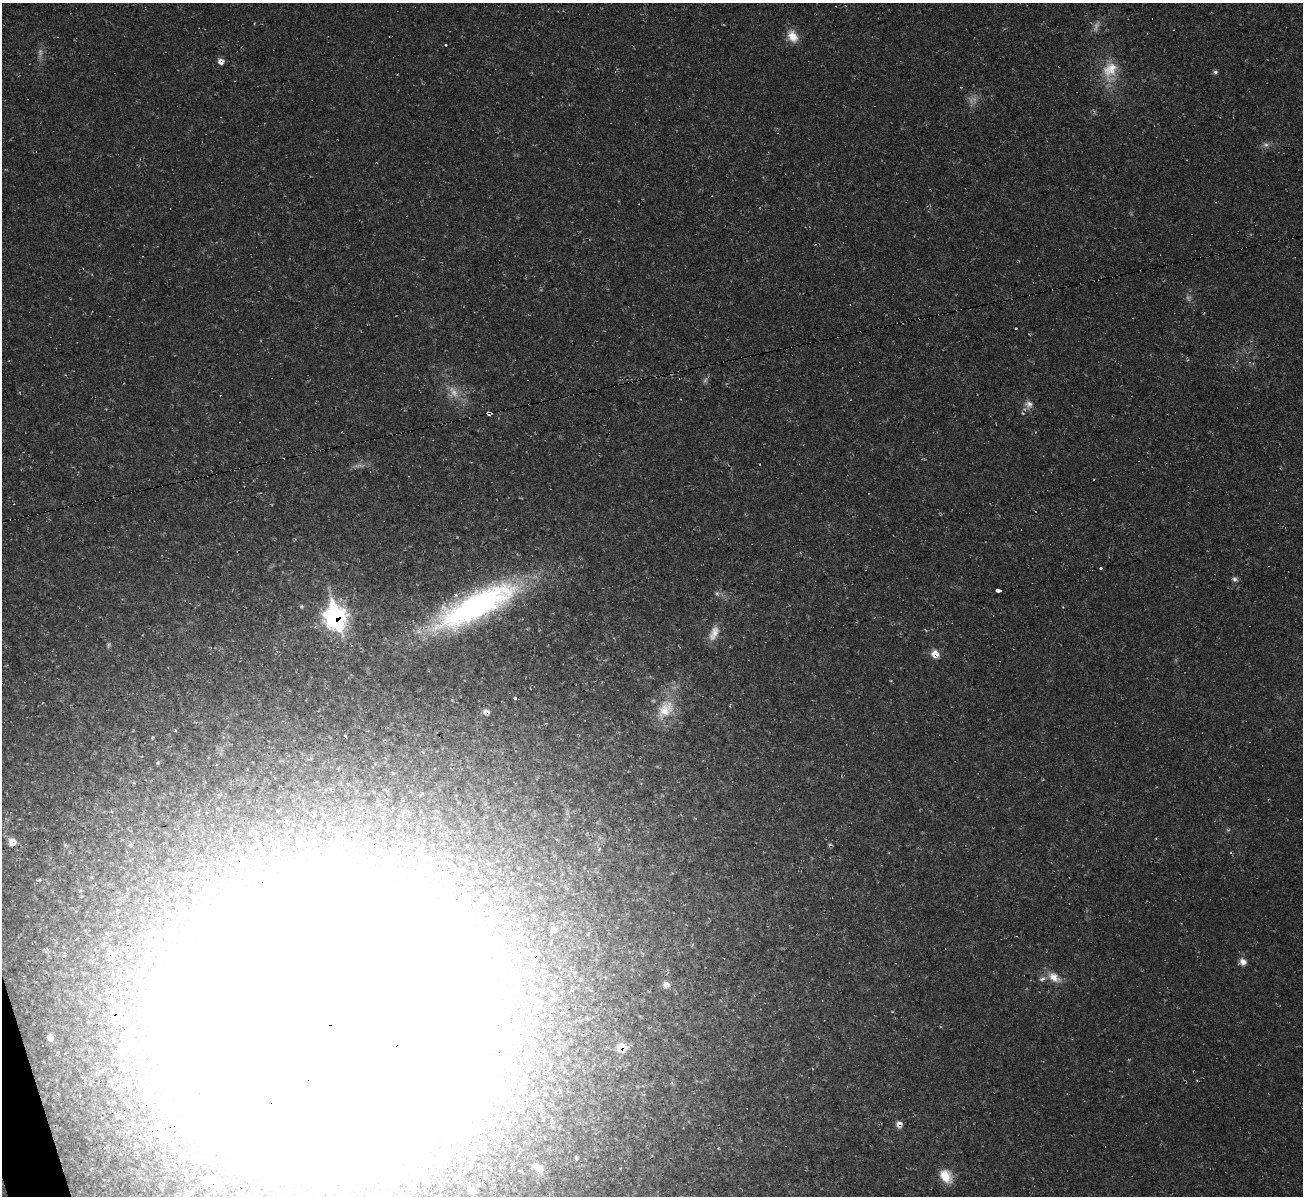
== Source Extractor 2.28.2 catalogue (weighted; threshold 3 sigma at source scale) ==
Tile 7 of 4 x 4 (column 3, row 2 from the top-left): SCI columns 2602-3902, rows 2532-3725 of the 5202 x 5184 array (HDU 1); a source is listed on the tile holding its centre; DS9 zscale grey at full resolution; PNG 1305 x 1198 px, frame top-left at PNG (2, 3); no overlay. Shown black and unused: <1% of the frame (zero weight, under 2 of 3 exposures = <1% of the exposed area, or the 3 px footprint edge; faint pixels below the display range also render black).
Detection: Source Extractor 2.28.2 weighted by HDU 2 'WHT'; one run over the whole footprint, this tile lists its part. Background 0.0513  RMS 0.0069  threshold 0.031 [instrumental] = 3 sigma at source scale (4.5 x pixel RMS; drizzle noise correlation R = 1.50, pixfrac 1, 0.05/0.05 arcsec/px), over >= 5 px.
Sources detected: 61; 8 too faint to see at this stretch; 8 inside a brighter object's white glare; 3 cosmic-ray / hot-pixel residue — not listed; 1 inside a brighter listed object's ellipse — not listed separately; the other 41 listed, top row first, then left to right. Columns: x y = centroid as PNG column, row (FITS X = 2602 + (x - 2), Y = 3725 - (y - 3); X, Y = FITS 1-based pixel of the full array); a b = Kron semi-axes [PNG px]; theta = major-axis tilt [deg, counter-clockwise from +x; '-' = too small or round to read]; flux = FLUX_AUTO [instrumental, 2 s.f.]
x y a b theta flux
792 36 17 12 -62 9.3
221 61 7 6 - 3.8
1110 70 30 20 77 22
1215 72 6 5 - 1.5
1266 145 8 7 - 2.4
1016 329 3 3 - 1.6
1029 404 11 10 - 4.2
488 413 5 3 - 9.1
1100 568 3 3 - 6.5
1235 579 8 6 -25 2.1
998 590 4 3 - 20
476 606 99 28 27 190
335 617 13 10 -77 290
714 633 22 11 67 8.6
935 654 9 8 - 7.3
515 698 3 3 - 2.3
665 710 31 19 44 23
486 712 8 7 - 3
345 736 3 3 - 3.3
158 762 5 3 - 0.9
12 842 9 9 - 5.9
239 860 7 7 - 5.1
262 882 9 6 49 2.4
554 929 7 6 - 2.8
110 954 8 7 - 5
534 955 9 5 32 3.4
1243 962 9 7 -50 4.5
1054 977 18 11 -37 8.6
666 985 8 7 - 4.4
114 1014 11 9 -57 9.1
329 1025 168 133 3 8900
50 1037 7 6 - 4.1
621 1048 10 9 - 12
121 1052 8 7 - 6.7
899 1124 8 7 - 3.7
460 1134 34 21 0 45
576 1158 4 3 - 2.6
538 1168 15 10 -38 8.4
945 1176 16 12 -53 13
212 1183 12 10 51 7.2
470 1190 10 9 - 5.2
Overlapping masked pixels (flux is a lower limit): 13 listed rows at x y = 221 61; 488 413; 335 617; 935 654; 486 712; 239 860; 262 882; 110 954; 534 955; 114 1014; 329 1025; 621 1048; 899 1124
Isophote crosses this tile's border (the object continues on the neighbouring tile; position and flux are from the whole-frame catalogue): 1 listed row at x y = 329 1025